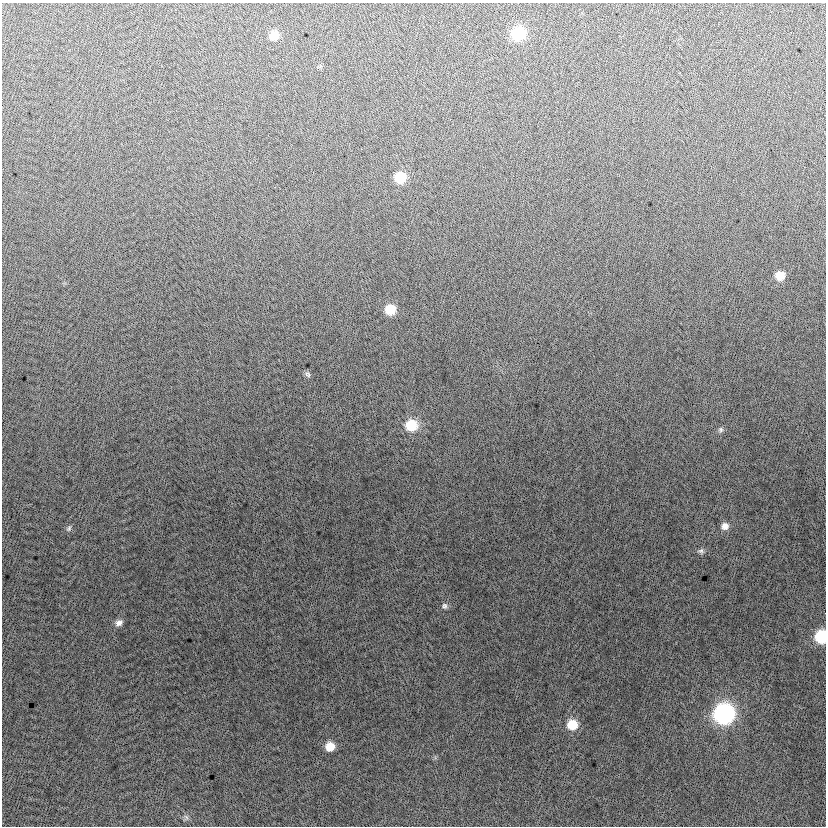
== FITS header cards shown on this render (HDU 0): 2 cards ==
NAXIS1  =                  824
NAXIS2  =                  824

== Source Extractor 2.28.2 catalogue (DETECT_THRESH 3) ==
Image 824 x 824 px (HDU 0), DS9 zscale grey, 1 PNG px = 1 image px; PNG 828 x 828 px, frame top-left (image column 1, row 824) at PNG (2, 3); no overlay
Background -6.84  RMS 13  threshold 37.9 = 3 sigma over >= 5 px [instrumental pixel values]
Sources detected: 18; all 18 listed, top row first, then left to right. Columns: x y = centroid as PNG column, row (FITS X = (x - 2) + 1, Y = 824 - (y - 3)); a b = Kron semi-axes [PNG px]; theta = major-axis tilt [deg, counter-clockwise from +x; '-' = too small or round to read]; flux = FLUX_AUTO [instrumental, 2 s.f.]
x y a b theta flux
518 34 10 9 - 61000
274 35 9 8 - 13000
400 177 9 9 - 27000
780 276 9 8 - 13000
390 310 9 9 - 20000
307 374 9 6 -49 2100
411 425 11 10 - 27000
721 430 8 6 80 2200
725 526 9 9 - 5500
69 528 8 5 60 1800
701 551 9 7 -19 2400
444 606 8 7 - 2500
119 623 9 7 34 4200
821 637 10 9 - 45000
724 714 11 10 - 280000
572 725 10 9 - 20000
330 746 9 8 - 13000
186 817 8 5 -45 2100
At the frame edge (FLAGS 8, measured only in part): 1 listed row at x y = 821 637